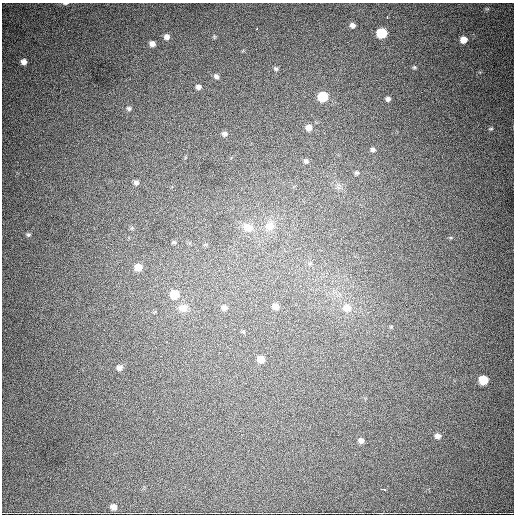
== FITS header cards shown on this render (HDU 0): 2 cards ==
NAXIS1  =                  512
NAXIS2  =                  512

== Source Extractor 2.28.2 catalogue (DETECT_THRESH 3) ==
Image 512 x 512 px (HDU 0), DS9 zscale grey, 1 PNG px = 1 image px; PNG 516 x 516 px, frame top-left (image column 1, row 512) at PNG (2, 3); no overlay
Background 2100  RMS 42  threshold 125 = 3 sigma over >= 5 px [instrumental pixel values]
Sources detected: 46; all 46 listed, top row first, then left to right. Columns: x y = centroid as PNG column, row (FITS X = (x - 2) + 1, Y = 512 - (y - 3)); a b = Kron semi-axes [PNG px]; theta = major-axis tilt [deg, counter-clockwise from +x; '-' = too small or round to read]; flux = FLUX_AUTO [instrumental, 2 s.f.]
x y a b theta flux
65 3 7 3 1 4500
387 17 3 2 - 4900
352 25 6 6 - 9800
257 29 3 2 - 2900
382 33 7 6 - 120000
166 37 6 6 - 12000
214 37 6 4 73 3400
464 40 6 6 - 26000
152 44 5 5 - 13000
23 62 6 5 - 14000
414 67 6 5 - 4200
276 69 6 5 - 5200
216 76 7 5 -47 7700
198 87 6 5 - 9700
323 97 7 6 - 120000
388 99 6 5 - 8200
129 108 7 5 -17 6300
308 127 7 7 - 20000
491 129 6 3 8 3100
224 134 7 6 - 8800
373 149 6 6 - 7700
306 161 6 6 - 8000
357 173 7 6 - 6200
136 183 6 6 - 8400
338 187 7 4 -19 7500
270 226 13 12 - 26000
248 227 14 11 -7 26000
132 228 6 5 - 4700
28 235 6 5 - 4500
174 242 7 5 13 4500
310 263 6 4 19 4200
138 267 7 7 - 31000
174 294 7 7 - 63000
275 306 7 6 - 19000
183 308 13 11 6 24000
224 308 7 7 - 11000
347 308 10 9 - 31000
243 332 6 5 - 3600
261 359 6 6 - 28000
511 360 2 2 - 2000
120 368 6 6 - 12000
483 380 7 6 - 84000
438 436 7 6 - 11000
361 441 6 5 - 11000
383 489 5 3 - 9200
113 507 6 5 - 14000
At the frame edge (FLAGS 8, measured only in part): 1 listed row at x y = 65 3